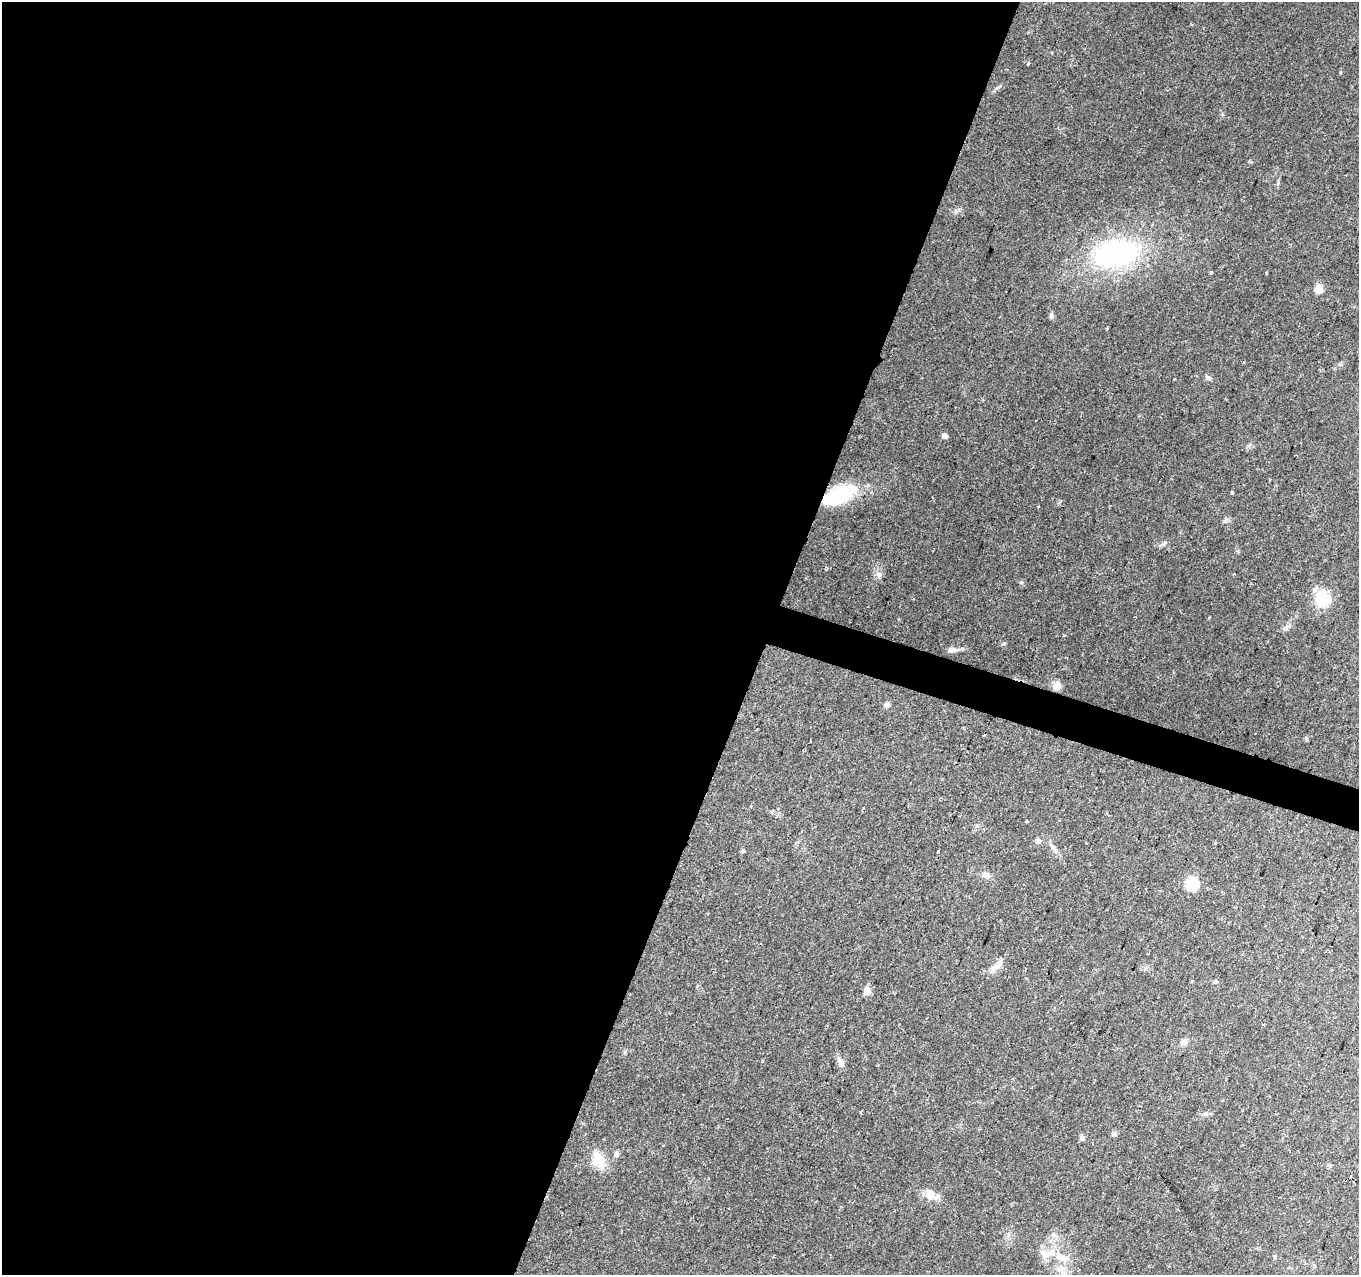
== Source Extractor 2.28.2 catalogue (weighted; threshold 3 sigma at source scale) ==
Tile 5 of 4 x 4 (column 1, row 2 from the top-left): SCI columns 1-1357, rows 2762-4034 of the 5437 x 5587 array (HDU 1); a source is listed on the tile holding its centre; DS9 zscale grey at full resolution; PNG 1361 x 1277 px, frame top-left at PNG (2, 2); no overlay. Shown black and unused: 58% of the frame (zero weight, under 2 of 3 exposures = <1% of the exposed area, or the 3 px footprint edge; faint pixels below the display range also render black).
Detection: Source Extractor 2.28.2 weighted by HDU 2 'WHT'; one run over the whole footprint, this tile lists its part. Background 0.0889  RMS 0.0063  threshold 0.0285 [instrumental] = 3 sigma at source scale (4.5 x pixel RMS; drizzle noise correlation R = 1.50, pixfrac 1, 0.0396/0.0396 arcsec/px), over >= 5 px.
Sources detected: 41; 1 cosmic-ray / hot-pixel residue — not listed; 1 inside a brighter listed object's ellipse — not listed separately; the other 39 listed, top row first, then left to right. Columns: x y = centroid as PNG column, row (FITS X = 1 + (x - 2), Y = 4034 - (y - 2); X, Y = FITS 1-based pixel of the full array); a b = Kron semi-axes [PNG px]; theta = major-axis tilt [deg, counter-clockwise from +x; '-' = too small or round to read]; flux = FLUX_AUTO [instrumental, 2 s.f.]
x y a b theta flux
1028 63 3 3 - 1.6
1116 253 45 28 11 100
1319 289 11 8 -81 5.9
1051 316 8 5 89 1.5
1208 378 8 6 -27 1.5
945 436 5 4 - 3.4
1232 493 3 3 - 3.2
839 495 39 17 26 37
1038 506 3 3 - 1.1
826 567 5 4 - 0.8
879 574 8 6 -89 2.2
1234 574 3 3 - 1.2
1322 599 17 15 78 19
1287 627 12 5 48 2.4
1064 635 4 3 - 3.8
952 650 14 7 2 3.1
1057 686 10 8 71 4.4
887 705 8 6 -16 1.6
811 741 3 2 - 0.69
1027 821 3 3 - 0.9
1038 841 6 5 - 2.1
1052 846 8 4 -53 1.6
743 851 5 5 - 0.82
938 851 3 3 - 2.2
986 876 14 6 -14 2.8
1192 884 14 13 - 14
996 966 17 7 31 4.7
867 991 5 5 - 9.9
1184 1042 10 7 22 3.2
841 1063 14 7 -67 3.5
861 1112 3 3 - 1.3
1205 1114 6 5 - 1.2
1114 1134 7 5 14 1.4
1082 1138 7 6 - 1.7
616 1155 6 6 - 1.9
598 1159 22 15 -65 12
930 1195 14 12 -70 7.2
1061 1257 20 9 -19 8.7
1275 1257 6 4 90 0.74
Overlapping masked pixels (flux is a lower limit): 1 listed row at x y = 839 495
Unlisted compact peaks at least as high as the median listed source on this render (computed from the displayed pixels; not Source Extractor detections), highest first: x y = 1004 644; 997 88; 1021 582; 1163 544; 1340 72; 625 1052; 1248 446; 1266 273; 959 210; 1052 53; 1306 738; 762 1061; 1209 618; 1107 329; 1225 521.